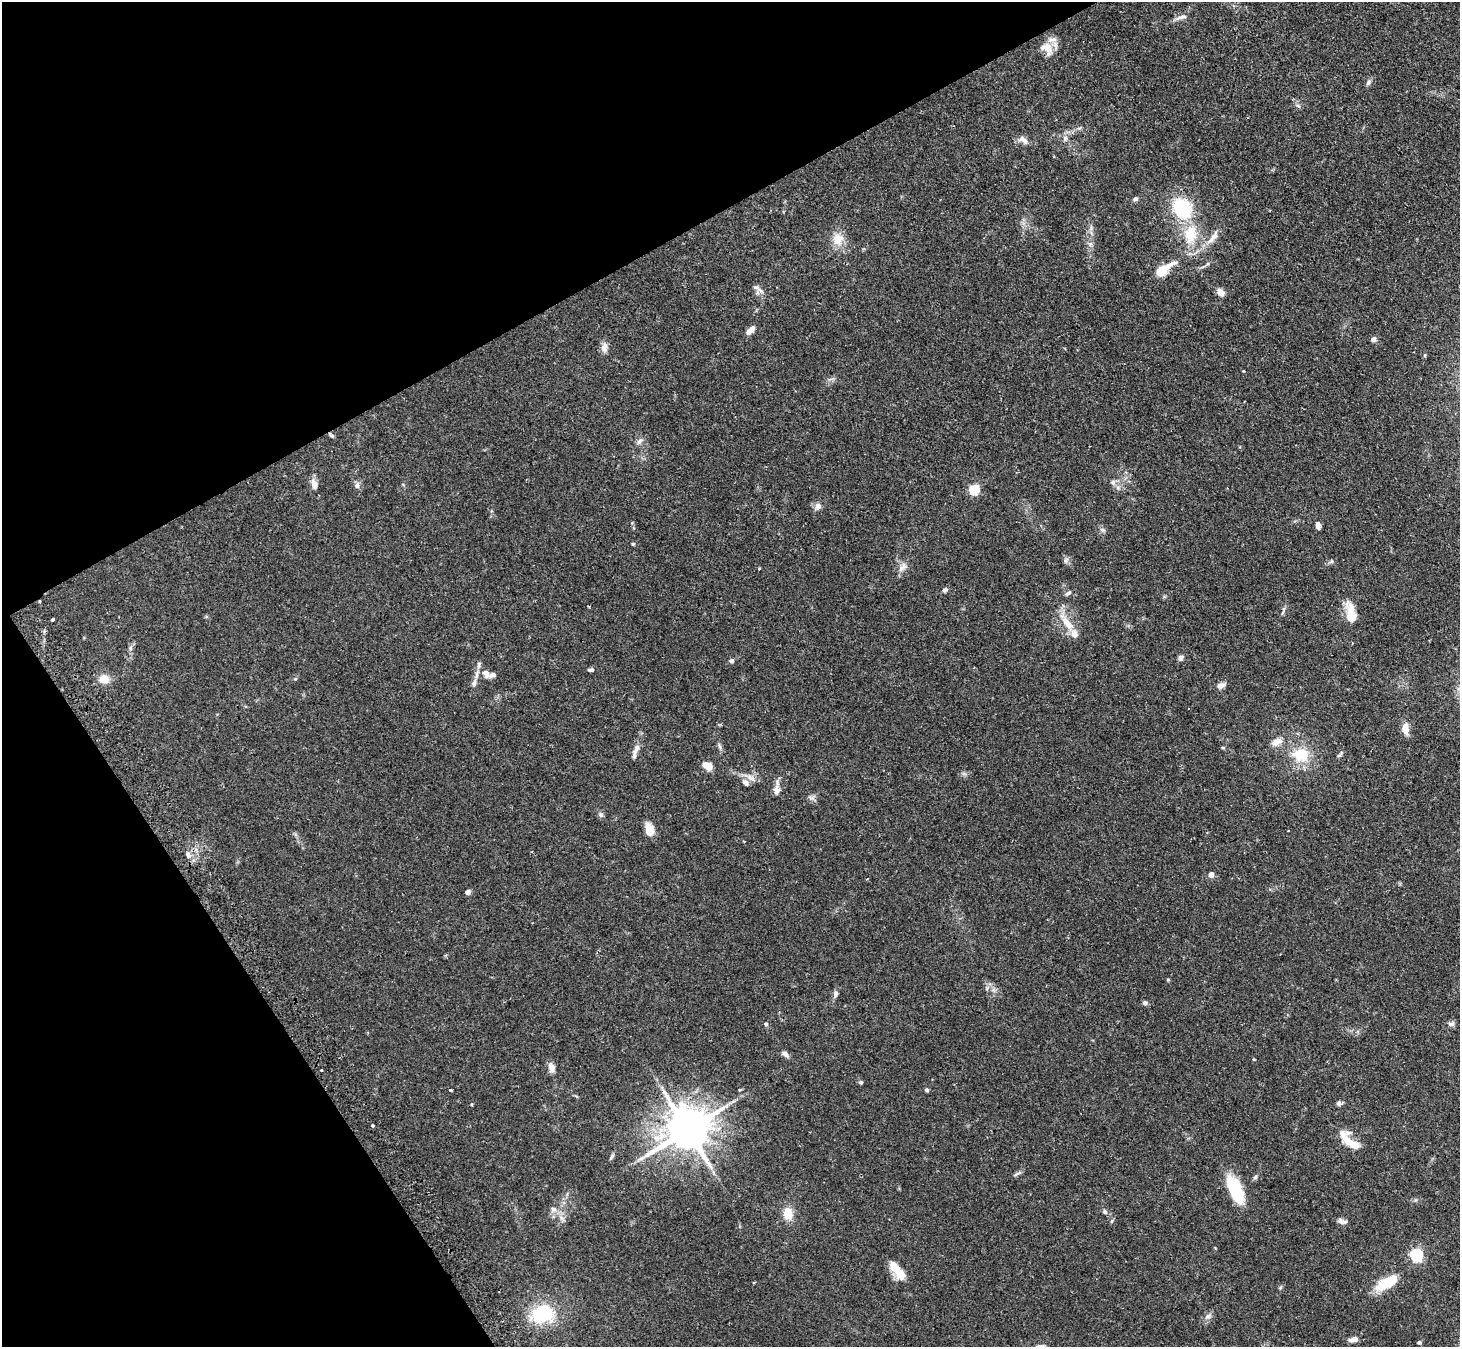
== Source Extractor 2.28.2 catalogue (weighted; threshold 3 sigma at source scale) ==
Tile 5 of 4 x 4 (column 1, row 2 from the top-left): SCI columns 33-1490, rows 2862-4206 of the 5894 x 5862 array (HDU 1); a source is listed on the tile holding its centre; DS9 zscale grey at full resolution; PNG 1462 x 1349 px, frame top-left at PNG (2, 2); no overlay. Shown black and unused: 26% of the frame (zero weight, under 2 of 3 exposures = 3% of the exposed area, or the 3 px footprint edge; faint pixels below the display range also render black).
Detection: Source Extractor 2.28.2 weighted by HDU 2 'WHT'; one run over the whole footprint, this tile lists its part. Background 0.0965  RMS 0.0064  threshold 0.0288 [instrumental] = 3 sigma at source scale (4.5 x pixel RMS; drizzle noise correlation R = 1.50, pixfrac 1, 0.05/0.05 arcsec/px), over >= 5 px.
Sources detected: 105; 2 inside a brighter object's white glare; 1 cosmic-ray / hot-pixel residue — not listed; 7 inside a brighter listed object's ellipse — not listed separately; the other 95 listed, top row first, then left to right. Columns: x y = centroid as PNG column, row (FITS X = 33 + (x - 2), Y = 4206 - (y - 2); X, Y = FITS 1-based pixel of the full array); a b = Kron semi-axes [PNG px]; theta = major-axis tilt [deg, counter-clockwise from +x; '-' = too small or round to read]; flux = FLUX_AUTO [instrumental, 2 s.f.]
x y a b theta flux
1181 17 18 5 17 2.8
1046 48 20 12 -31 7.6
1368 82 8 6 46 1.7
1298 106 8 3 -19 1.1
1065 138 7 5 79 1.6
1023 140 15 8 -40 3.3
1135 199 6 5 - 1.4
1182 208 29 23 -46 33
1214 236 17 8 59 5.1
838 239 17 16 - 8.6
1164 269 26 10 35 13
760 290 13 6 -38 2.8
1221 292 10 7 -48 3.6
750 330 11 6 44 3.6
1373 339 8 7 - 1.7
604 347 14 8 87 3.4
1425 355 5 3 - 0.58
1243 371 3 3 - 0.67
332 436 8 4 -36 1
639 441 10 5 52 1.9
1113 482 8 7 - 2.2
314 484 12 8 -74 3.8
357 485 9 6 -86 2.1
974 489 5 5 - 38
818 506 11 7 70 2.8
1318 526 9 5 -77 2.4
1102 530 8 6 -22 1.5
633 544 4 4 - 0.71
1066 560 8 4 53 1.2
1332 561 6 4 -89 0.79
903 567 16 8 38 3.9
759 569 3 3 - 0.68
945 590 7 6 - 1.4
1068 593 10 5 31 1.5
1351 613 27 11 -80 11
53 619 4 3 - 1.2
1067 623 25 10 -48 10
130 648 7 4 -90 1.3
1180 658 7 6 - 2.1
731 661 5 5 - 1.7
591 670 8 4 3 1.2
486 673 14 9 -58 4.4
104 679 11 10 - 7.1
295 679 6 3 18 0.64
474 683 10 6 73 2.1
1221 685 12 7 25 2.8
1405 729 15 8 -83 5.6
1277 742 13 9 26 4.9
720 746 8 4 -71 1.3
1223 748 5 3 - 0.7
636 749 18 6 64 3.6
1301 755 22 17 -12 18
708 766 8 6 -35 9.8
753 779 9 7 -53 2.6
746 783 10 7 -45 3
776 790 19 8 87 3.9
601 815 8 6 -46 1.5
649 829 11 7 -78 10
1288 831 2 2 - 0.61
188 855 10 7 -62 2.7
1211 875 4 4 - 5.5
468 892 6 5 - 1.7
1168 980 4 4 - 0.64
835 993 9 6 84 1.9
1145 1003 6 5 - 1.6
766 1024 5 5 - 1.3
1451 1024 9 5 -6 1.8
785 1054 10 5 -38 2.3
551 1067 11 7 -77 4
321 1070 3 2 - 0.8
861 1082 5 5 - 1.1
451 1090 3 3 - 1.2
927 1090 5 5 - 0.99
1339 1103 7 6 - 1.6
472 1104 4 3 - 0.49
372 1126 4 3 - 0.93
687 1129 13 11 35 2500
1347 1141 26 10 -44 9.5
612 1156 10 4 50 1.2
1017 1174 12 3 25 1.3
1255 1177 8 5 58 1.2
1235 1189 31 12 -65 29
553 1209 8 6 -16 2.1
1105 1212 8 5 -70 1.2
788 1213 16 12 -80 7.8
1342 1221 12 7 -16 2.3
1416 1255 5 5 - 96
899 1273 18 11 -61 9.2
754 1283 3 3 - 0.74
1385 1283 30 13 34 14
1280 1288 6 4 20 0.74
543 1314 27 21 6 35
1208 1316 10 6 35 2.3
1354 1339 10 5 11 3.7
1419 1342 5 4 - 0.91